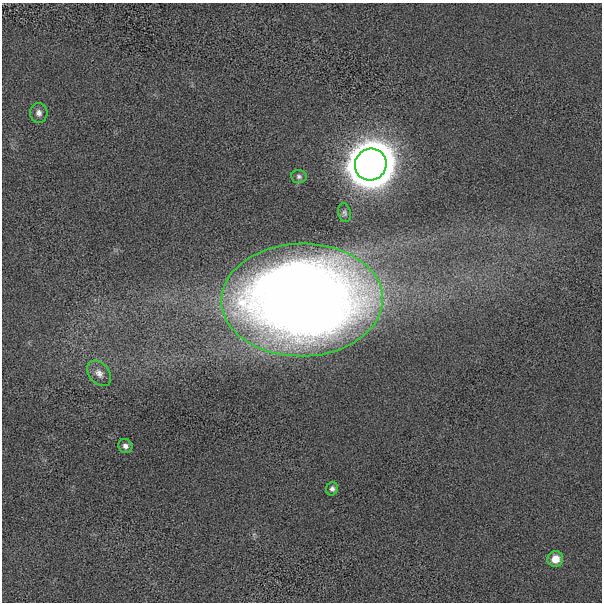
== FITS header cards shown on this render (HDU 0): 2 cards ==
NAXIS1  =                  600
NAXIS2  =                  600

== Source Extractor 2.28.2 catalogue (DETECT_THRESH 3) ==
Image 600 x 600 px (HDU 0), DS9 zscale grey, 1 PNG px = 1 image px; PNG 604 x 604 px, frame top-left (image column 1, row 600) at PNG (2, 3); each listed source drawn as its Kron ellipse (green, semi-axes under 4 px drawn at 4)
Background 758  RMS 140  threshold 427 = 3 sigma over >= 5 px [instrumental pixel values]
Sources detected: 9; all 9 listed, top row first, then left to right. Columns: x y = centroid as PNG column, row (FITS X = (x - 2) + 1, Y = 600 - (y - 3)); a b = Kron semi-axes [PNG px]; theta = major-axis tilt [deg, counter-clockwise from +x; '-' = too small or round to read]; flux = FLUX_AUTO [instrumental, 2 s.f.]
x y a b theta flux
39 113 10 8 -85 4.7e+04
371 164 16 15 - 4.8e+07
299 176 8 6 -4 2.7e+04
344 213 10 6 -76 2.6e+04
302 300 81 56 1 1.8e+07
99 373 14 10 -49 7.2e+04
125 446 7 6 - 4.2e+04
332 489 7 6 - 3.0e+04
555 559 8 7 - 1.3e+05